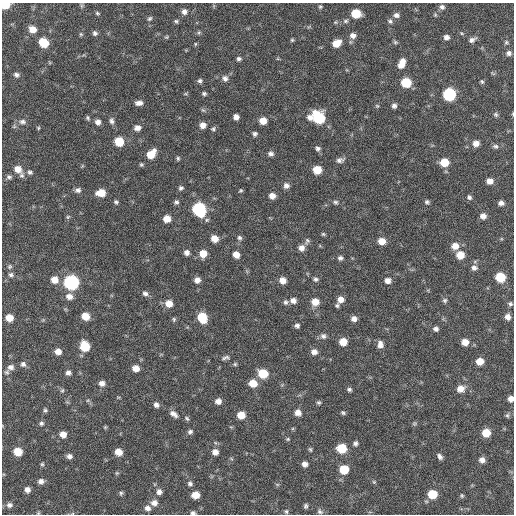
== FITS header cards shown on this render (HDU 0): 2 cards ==
NAXIS1  =                  512 / Axis length
NAXIS2  =                  512 / Axis length

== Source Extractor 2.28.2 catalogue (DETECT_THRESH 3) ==
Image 512 x 512 px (HDU 0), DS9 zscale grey, 1 PNG px = 1 image px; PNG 516 x 516 px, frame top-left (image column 1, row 512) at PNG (2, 3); no overlay
Background 61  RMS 8.4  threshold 25.3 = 3 sigma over >= 5 px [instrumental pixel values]
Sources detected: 198; all 198 listed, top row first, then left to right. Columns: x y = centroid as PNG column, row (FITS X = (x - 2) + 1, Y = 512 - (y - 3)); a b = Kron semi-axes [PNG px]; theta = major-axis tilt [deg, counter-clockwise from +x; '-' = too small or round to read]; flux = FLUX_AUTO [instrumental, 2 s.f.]
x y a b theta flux
5 5 6 5 - 17000
320 7 5 4 - 790
442 7 7 7 - 1800
184 12 7 7 - 2300
97 13 6 4 -31 860
356 14 7 6 - 15000
396 15 7 6 - 2100
435 15 6 5 - 740
149 19 7 5 43 1000
176 21 5 4 - 900
345 21 7 5 2 1200
390 21 7 6 - 1300
32 29 7 7 - 5500
199 32 6 4 45 880
95 33 6 5 - 1600
81 34 6 4 -45 790
353 35 8 7 - 3000
166 37 5 5 - 640
446 37 6 5 - 2300
292 40 4 4 - 740
472 40 9 5 27 2100
395 42 6 5 - 960
506 42 5 5 - 880
44 43 8 6 -36 14000
336 43 8 6 31 7300
195 44 5 3 - 600
509 53 7 6 - 1900
239 59 6 5 - 1300
402 63 11 7 67 5900
16 75 6 5 - 1700
225 78 8 8 - 2500
200 81 6 5 - 1300
482 82 6 4 -58 900
406 83 7 6 - 20000
185 94 5 3 - 630
204 94 6 5 - 1100
449 94 7 7 - 62000
139 103 8 5 4 2800
377 106 6 4 -42 740
394 106 5 5 - 1800
203 110 7 4 -43 900
513 114 5 3 - 570
496 115 6 5 - 1100
236 117 5 5 - 2900
310 117 7 6 - 3000
88 118 6 4 -66 920
319 118 9 7 -56 38000
111 121 8 6 -87 1800
263 121 7 6 - 6200
23 122 10 7 -2 2200
98 122 6 6 - 2500
203 125 7 6 - 3800
38 128 5 4 - 590
137 128 7 6 - 2800
213 129 6 5 - 1100
255 134 5 5 - 1400
119 141 7 6 - 16000
476 143 6 6 - 3700
495 146 8 6 -8 1400
318 148 7 6 - 1600
151 154 9 7 48 10000
271 154 7 6 - 2100
178 158 6 4 78 910
340 160 11 6 12 2200
444 162 7 6 - 11000
141 165 5 5 - 840
18 169 10 8 -39 6100
317 170 7 6 - 11000
30 172 7 6 - 1400
9 177 7 6 - 1400
490 181 6 6 - 4400
286 185 7 7 - 2500
181 188 6 5 - 1300
78 190 8 6 14 2000
241 191 5 4 - 770
101 193 8 6 1 8100
272 196 7 6 - 3900
469 197 6 5 - 1300
116 202 5 5 - 1100
176 202 6 5 - 1300
335 202 7 6 - 1300
427 202 6 5 - 1100
501 203 6 5 - 2100
199 209 8 7 - 79000
483 216 6 6 - 3200
68 217 6 5 - 840
167 219 6 6 - 6400
323 234 5 4 - 720
214 238 7 6 - 5500
239 238 7 6 - 1400
307 241 10 6 72 1500
382 241 7 6 - 6200
455 246 8 8 - 5300
301 248 7 7 - 3300
187 253 6 6 - 2300
203 254 7 7 - 7200
236 255 6 6 - 4800
460 255 7 7 - 8300
340 258 6 6 - 1500
10 267 6 6 - 1200
474 268 8 7 - 2300
11 275 7 6 - 1500
500 277 7 6 - 21000
315 279 6 5 - 1300
54 280 8 7 - 5400
197 280 6 6 - 3200
282 280 6 6 - 4500
388 281 7 6 - 2900
71 282 8 7 - 130000
145 293 7 6 - 1900
69 296 8 7 - 3700
341 299 7 7 - 4100
445 300 6 6 - 1200
293 301 6 6 - 3000
285 302 7 6 - 1400
315 302 7 7 - 6600
169 303 8 7 - 5500
510 304 6 6 - 1200
337 305 5 5 - 880
85 316 7 6 - 8500
508 317 7 6 - 3000
9 318 6 6 - 7400
202 318 8 7 - 17000
174 319 6 5 - 880
354 319 6 5 - 2900
297 326 5 5 - 1700
436 329 6 5 - 1800
323 336 8 7 - 1900
343 342 6 6 - 8200
465 342 7 6 - 5300
380 344 9 7 -85 3100
85 346 7 7 - 19000
58 351 6 6 - 4300
314 352 7 6 - 3100
225 358 10 5 12 1400
480 361 6 6 - 7100
23 364 7 7 - 1800
235 364 5 5 - 780
11 367 8 7 - 2400
136 368 6 6 - 5100
7 372 7 6 - 1100
68 372 6 5 - 2000
263 374 7 7 - 16000
102 383 7 6 - 2800
253 383 7 7 - 8400
460 389 9 8 - 5000
62 390 6 5 - 870
349 390 5 4 - 1300
511 399 5 5 - 3200
218 401 6 6 - 3200
319 403 5 5 - 940
156 405 6 5 - 2200
45 410 6 5 - 990
298 413 7 6 - 3900
343 413 6 4 -39 970
173 414 11 6 -35 2900
241 415 6 6 - 8500
507 415 7 5 -90 1000
187 418 8 5 -45 1100
41 423 6 6 - 1300
414 423 6 5 - 830
105 427 5 4 - 630
190 432 7 5 41 1500
486 433 6 6 - 11000
63 434 6 6 - 4900
288 439 6 4 -20 770
355 443 6 5 - 1500
336 447 3 2 - 2600
342 448 7 6 - 18000
310 449 6 4 -73 850
18 452 6 6 - 11000
118 452 6 6 - 6000
215 452 7 7 - 3700
69 456 6 5 - 2100
440 456 6 4 -56 1900
482 460 7 6 - 3000
42 464 4 4 - 730
305 464 5 5 - 3100
344 469 7 6 - 15000
117 473 5 5 - 740
41 481 7 6 - 2500
374 482 5 5 - 740
190 484 6 6 - 1500
277 484 6 3 -19 650
27 490 6 5 - 2900
159 492 7 7 - 2600
121 493 7 5 77 970
432 494 7 6 - 15000
196 495 6 6 - 7000
462 496 6 5 - 880
154 503 8 8 - 3400
9 505 8 7 - 2100
306 506 6 4 76 1200
148 508 7 6 - 2600
286 511 6 5 - 980
320 511 8 6 -44 1400
38 513 5 4 - 670
193 513 6 5 - 1300
At the frame edge (FLAGS 8, measured only in part): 5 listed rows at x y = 5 5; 513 114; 511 399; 38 513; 193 513